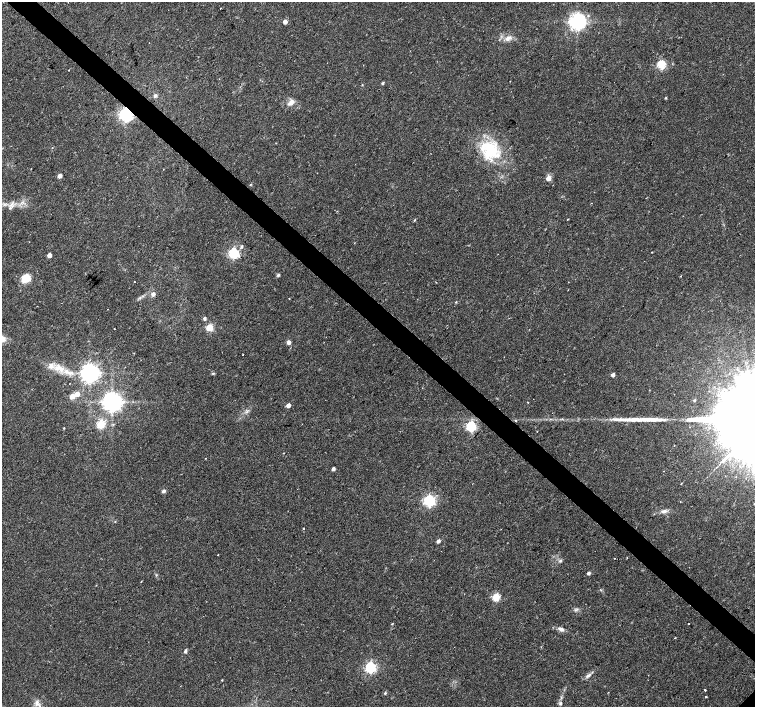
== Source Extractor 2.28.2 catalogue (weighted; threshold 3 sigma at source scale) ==
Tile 11 of 4 x 4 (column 3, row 3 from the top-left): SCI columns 3011-4515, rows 1569-2977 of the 6026 x 6026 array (HDU 1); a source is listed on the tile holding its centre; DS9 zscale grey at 2 x 2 block average (1 PNG px = mean of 2 x 2 image px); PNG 757 x 709 px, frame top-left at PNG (2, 2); no overlay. Shown black and unused: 4% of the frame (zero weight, under 2 of 3 exposures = <1% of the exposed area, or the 3 px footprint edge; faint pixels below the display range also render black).
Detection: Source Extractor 2.28.2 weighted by HDU 2 'WHT'; one run over the whole footprint, this tile lists its part. Background 0.0233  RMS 0.003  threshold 0.0134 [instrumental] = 3 sigma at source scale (4.5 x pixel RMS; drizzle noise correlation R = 1.50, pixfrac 1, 0.0396/0.0396 arcsec/px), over >= 5 px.
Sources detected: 84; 1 long thin detection or spike segment (spike, bleed or trail) — not listed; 2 inside a brighter listed object's ellipse — not listed separately; the other 81 listed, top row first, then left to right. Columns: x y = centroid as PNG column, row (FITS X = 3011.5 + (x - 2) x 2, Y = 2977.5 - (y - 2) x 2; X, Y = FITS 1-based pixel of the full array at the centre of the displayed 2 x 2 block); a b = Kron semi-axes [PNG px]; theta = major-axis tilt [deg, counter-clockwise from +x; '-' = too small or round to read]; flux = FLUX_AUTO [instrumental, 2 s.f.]
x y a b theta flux
220 8 2 2 - 0.29
577 21 5 5 - 340
285 22 3 3 - 5.8
508 38 9 6 37 3.4
363 65 2 2 - 0.23
661 65 3 3 - 56
510 81 2 2 - 0.31
383 83 3 3 - 0.93
155 96 5 4 - 1.6
666 98 3 3 - 0.57
291 102 10 5 46 3.4
125 114 4 4 - 220
490 150 27 23 -49 36
60 176 3 3 - 4.4
548 178 3 3 - 9.1
250 185 3 2 - 0.42
10 208 3 3 - 1.3
567 219 2 2 - 0.35
415 220 3 2 - 0.49
241 247 5 3 - 1.4
652 252 2 2 - 0.4
233 253 4 4 - 100
498 254 2 2 - 0.29
49 255 3 3 - 5.7
278 275 5 3 - 0.91
681 276 2 2 - 2.9
26 278 9 7 44 12
134 282 2 2 - 0.94
153 294 3 3 - 3.2
289 298 2 2 - 0.51
456 302 3 2 - 0.49
37 306 2 2 - 0.22
204 318 3 3 - 2
114 328 2 2 - 0.72
209 328 3 3 - 30
289 342 4 3 - 3.2
243 354 2 2 - 0.35
59 367 10 8 -29 6.9
71 373 4 2 - 1
89 373 5 5 - 460
212 373 3 2 - 0.56
613 375 3 3 - 3.3
77 394 3 3 - 9
72 396 3 3 - 8.6
694 400 3 3 - 0.59
112 402 5 5 - 520
288 405 3 3 - 5.2
515 420 2 2 - 2
100 424 3 3 - 45
471 426 4 4 - 87
64 428 3 2 - 0.44
537 431 2 2 - 0.27
674 445 2 2 - 0.64
283 453 2 2 - 0.31
333 469 3 2 - 2.4
163 491 4 4 - 1.8
429 501 4 4 - 130
664 511 8 4 12 2.6
115 521 3 2 - 0.36
304 529 2 2 - 0.82
438 541 3 3 - 2.7
218 555 2 2 - 0.31
615 558 2 2 - 0.93
627 558 2 2 - 0.54
560 561 4 3 - 1.1
589 573 3 2 - 2.2
141 582 2 2 - 0.33
496 597 3 3 - 37
689 623 2 2 - 0.53
392 624 3 2 - 0.45
561 629 9 5 -25 2.7
675 638 3 2 - 0.37
185 651 5 3 - 1.3
370 667 4 4 - 120
588 675 7 4 38 2
222 680 3 2 - 0.44
705 690 2 2 - 0.99
385 693 3 3 - 0.74
706 697 2 2 - 0.75
37 703 9 6 -78 3.3
560 703 5 4 - 1.3
Overlapping masked pixels (flux is a lower limit): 1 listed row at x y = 125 114
Diffuse or blended objects may show on this block-average render without a row.